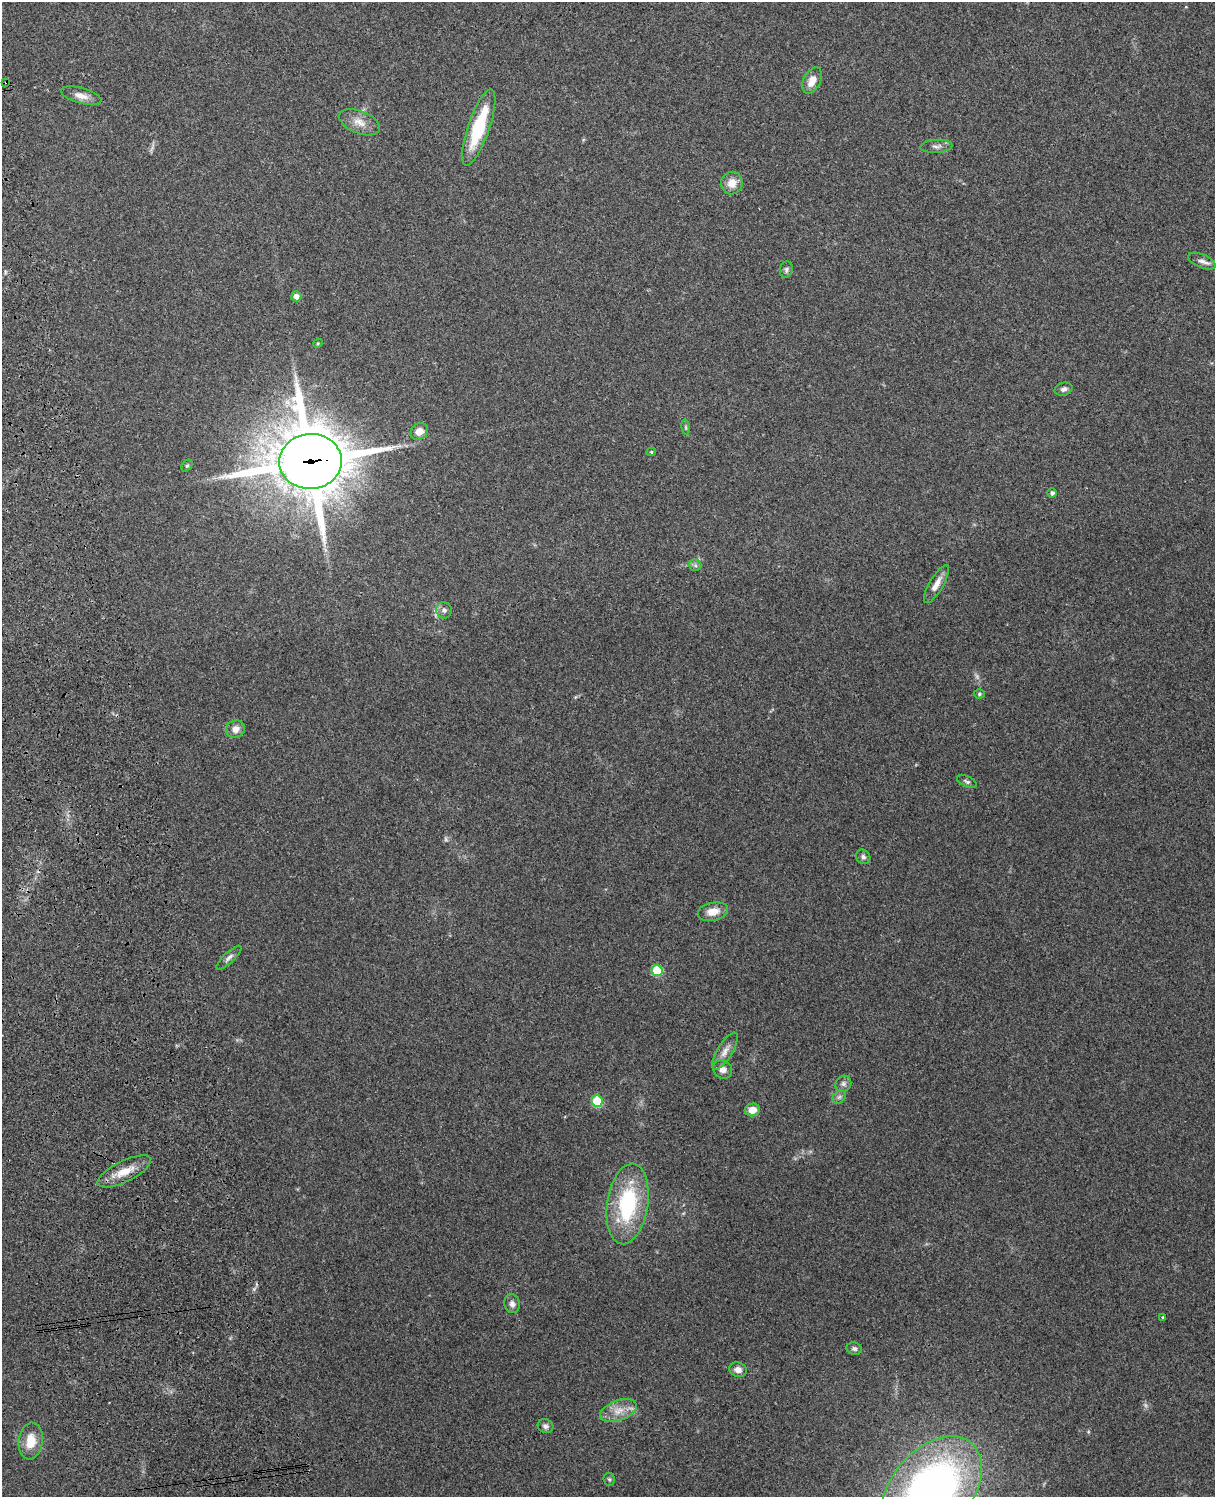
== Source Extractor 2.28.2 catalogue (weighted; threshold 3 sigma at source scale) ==
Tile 7 of 4 x 3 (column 3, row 2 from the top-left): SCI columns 2543-3755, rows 1659-3153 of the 5088 x 4925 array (HDU 1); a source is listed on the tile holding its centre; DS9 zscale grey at full resolution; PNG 1217 x 1499 px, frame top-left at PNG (2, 2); each listed source drawn as its Kron ellipse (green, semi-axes under 4 px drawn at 4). Shown black and unused: <1% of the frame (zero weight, under 3 of 4 exposures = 6% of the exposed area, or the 3 px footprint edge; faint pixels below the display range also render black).
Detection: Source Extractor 2.28.2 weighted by HDU 2 'WHT'; one run over the whole footprint, this tile lists its part. Background 0.279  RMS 0.0092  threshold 0.0413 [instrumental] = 3 sigma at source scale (4.5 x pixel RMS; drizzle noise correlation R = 1.50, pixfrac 1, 0.05/0.05 arcsec/px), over >= 5 px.
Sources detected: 50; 4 too faint to see at this stretch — neither listed nor drawn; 1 inside a brighter listed object's ellipse — not listed separately; the other 45 listed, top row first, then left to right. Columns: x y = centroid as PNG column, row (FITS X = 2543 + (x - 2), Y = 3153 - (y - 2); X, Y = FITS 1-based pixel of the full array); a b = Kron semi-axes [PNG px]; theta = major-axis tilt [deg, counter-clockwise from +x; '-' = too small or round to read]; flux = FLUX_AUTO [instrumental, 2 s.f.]
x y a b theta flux
812 80 14 8 63 10
6 82 3 2 - 0.68
81 96 21 8 -15 7.7
359 122 21 11 -22 11
479 127 40 11 71 55
936 146 16 6 3 4.1
732 183 11 10 - 10
1202 261 14 6 -22 4.3
786 269 8 6 78 2.3
296 296 5 5 - 4.9
318 343 5 3 - 0.94
1064 389 9 6 15 3.3
686 427 7 4 -82 1.3
419 431 9 8 - 9.2
651 452 4 4 - 1.3
310 461 31 27 4 6600
187 466 7 4 52 1.5
1052 493 4 4 - 2.7
695 565 6 6 - 2.1
936 584 21 7 60 8.9
444 610 8 7 - 3.6
979 694 5 4 - 1.3
235 729 9 8 - 6.5
967 781 10 5 -27 2.2
863 857 8 6 -46 2.6
713 912 15 9 13 11
229 958 16 5 43 3.6
657 971 5 5 - 44
725 1051 21 7 58 8
723 1069 10 8 -43 6.1
843 1084 8 7 - 3.5
839 1097 7 5 45 2.4
597 1101 6 5 - 47
752 1110 7 6 - 9.9
124 1171 29 10 26 16
628 1204 40 20 81 82
512 1304 9 7 -74 4.3
1163 1317 4 3 - 1.1
854 1349 8 6 -15 2.5
738 1370 9 7 -18 5.1
618 1411 19 10 20 12
545 1426 8 6 -28 2.9
31 1441 18 12 83 17
609 1479 6 5 - 1.5
932 1489 61 40 49 440
Overlapping masked pixels (flux is a lower limit): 3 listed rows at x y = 6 82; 310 461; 124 1171
Isophote crosses this tile's border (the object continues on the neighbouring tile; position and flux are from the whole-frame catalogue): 1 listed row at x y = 932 1489